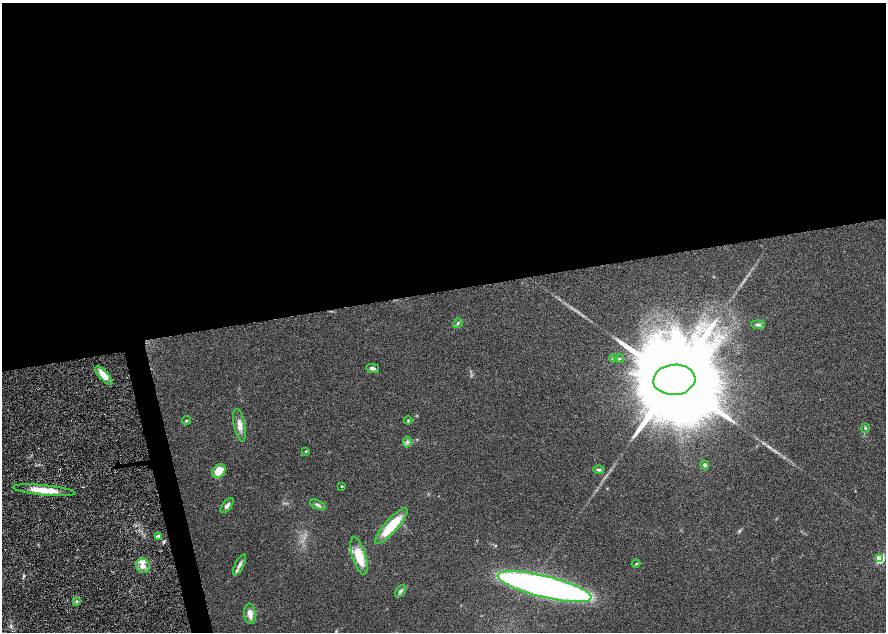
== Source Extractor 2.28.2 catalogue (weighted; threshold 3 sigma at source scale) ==
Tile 2 of 4 x 4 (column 2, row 1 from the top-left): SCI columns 1778-3545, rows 3836-5095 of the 7092 x 5198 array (HDU 1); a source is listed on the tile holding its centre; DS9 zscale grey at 2 x 2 block average (1 PNG px = mean of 2 x 2 image px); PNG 888 x 634 px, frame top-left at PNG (2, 3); each listed source drawn as its Kron ellipse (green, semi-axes under 4 px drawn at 4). Shown black and unused: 47% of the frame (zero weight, under 4 of 8 exposures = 4% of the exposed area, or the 3 px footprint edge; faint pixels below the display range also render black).
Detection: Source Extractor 2.28.2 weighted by HDU 2 'WHT'; one run over the whole footprint, this tile lists its part. Background 0.023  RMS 0.0036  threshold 0.0146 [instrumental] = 3 sigma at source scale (4.09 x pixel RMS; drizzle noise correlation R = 1.36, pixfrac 0.8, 0.0396/0.0396 arcsec/px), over >= 5 px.
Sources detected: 34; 1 cosmic-ray / hot-pixel residue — neither listed nor drawn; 2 inside a brighter listed object's ellipse — not listed separately; the other 31 listed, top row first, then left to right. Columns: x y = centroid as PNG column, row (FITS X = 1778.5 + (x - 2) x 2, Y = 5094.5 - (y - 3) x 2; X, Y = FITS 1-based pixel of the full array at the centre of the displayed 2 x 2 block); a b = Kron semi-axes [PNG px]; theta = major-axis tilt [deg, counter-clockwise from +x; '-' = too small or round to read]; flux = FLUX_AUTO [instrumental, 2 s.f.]
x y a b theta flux
458 323 5 3 - 0.95
758 325 7 3 -6 1.2
613 358 4 2 - 0.5
619 359 4 3 - 0.68
373 368 6 3 -13 1.5
104 375 12 4 -49 7.7
674 380 21 15 5 21000
186 420 4 3 - 0.55
408 420 4 3 - 0.6
240 425 16 5 -79 4.7
865 428 5 4 - 0.9
407 442 5 3 - 1.4
306 451 3 3 - 0.54
705 465 5 3 - 1.2
599 470 5 4 - 1.2
219 471 8 6 50 9.9
342 486 3 2 - 0.56
44 490 31 5 -5 13
318 505 8 3 -25 1.5
227 506 9 4 52 2.1
391 526 23 6 48 22
158 536 3 3 - 2.5
359 556 19 6 -73 14
880 559 3 3 - 38
636 564 4 2 - 0.54
239 565 11 4 62 2.4
143 566 7 6 - 4.5
544 587 48 10 -13 320
400 591 7 4 50 1.6
77 601 3 3 - 0.64
250 614 10 6 -83 4.5